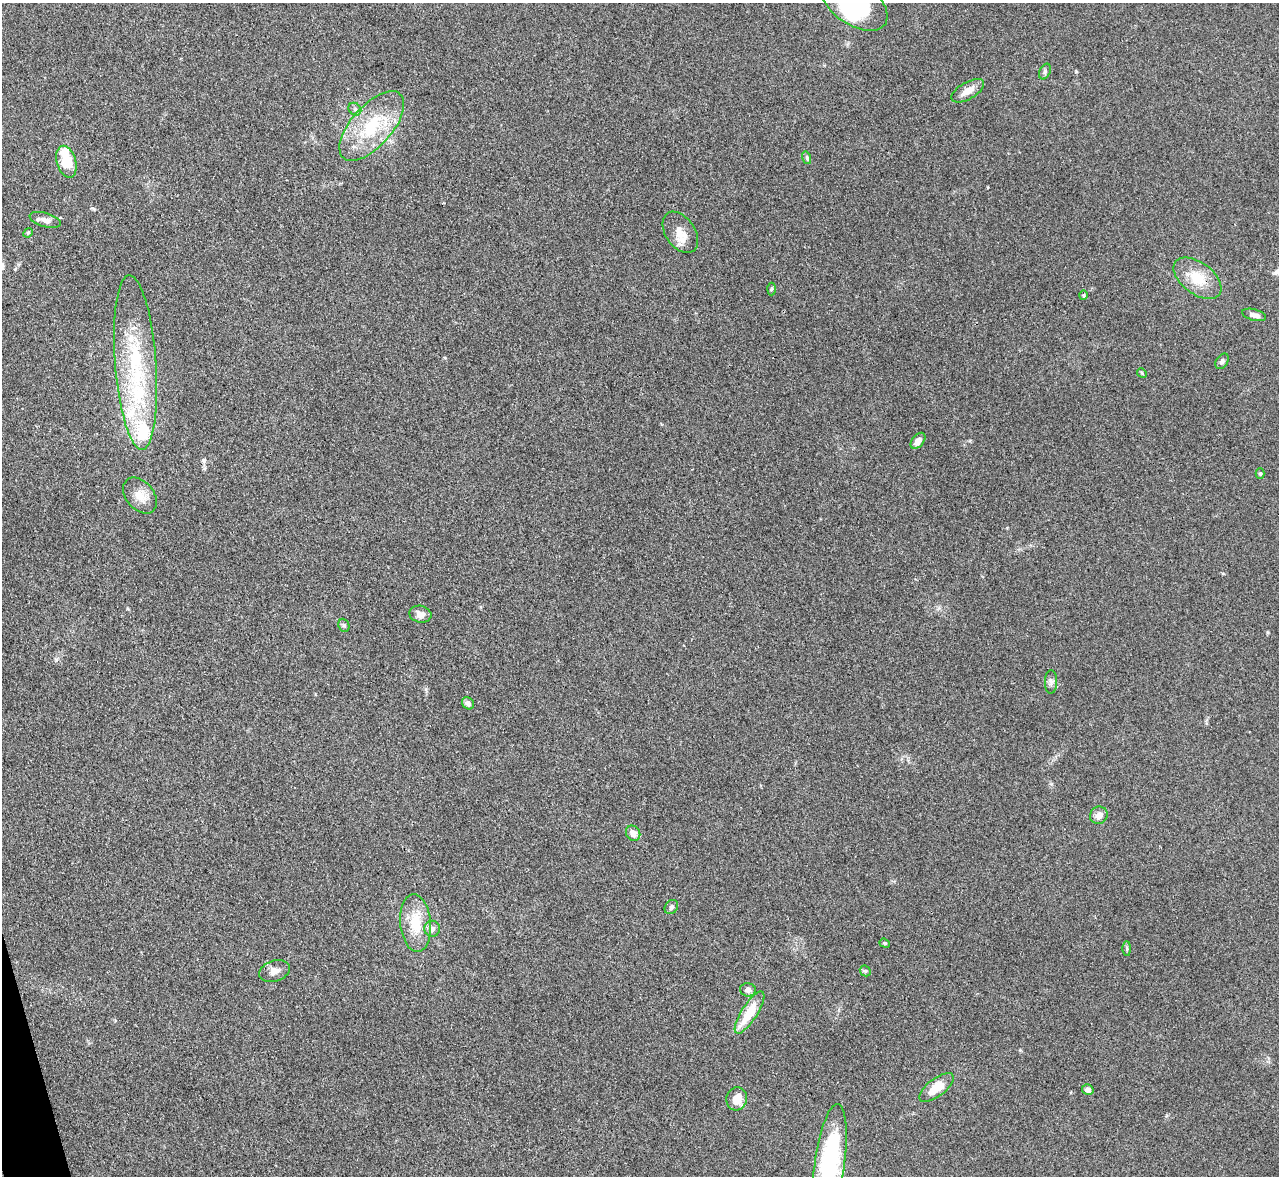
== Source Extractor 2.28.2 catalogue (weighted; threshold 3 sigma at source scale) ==
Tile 7 of 4 x 4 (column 3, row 2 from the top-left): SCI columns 2565-3841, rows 2494-3667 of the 5127 x 5108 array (HDU 1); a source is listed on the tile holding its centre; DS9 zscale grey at full resolution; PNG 1281 x 1178 px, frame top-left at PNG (2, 3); each listed source drawn as its Kron ellipse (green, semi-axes under 4 px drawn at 4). Shown black and unused: <1% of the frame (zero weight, under 3 of 4 exposures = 1% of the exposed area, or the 3 px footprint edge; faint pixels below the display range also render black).
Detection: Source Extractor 2.28.2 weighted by HDU 2 'WHT'; one run over the whole footprint, this tile lists its part. Background 0.334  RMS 0.0099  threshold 0.0443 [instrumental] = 3 sigma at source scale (4.5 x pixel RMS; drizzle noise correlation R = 1.50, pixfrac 1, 0.05/0.05 arcsec/px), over >= 5 px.
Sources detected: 44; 1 inside a brighter object's white glare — neither listed nor drawn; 4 inside a brighter listed object's ellipse — not listed separately; the other 39 listed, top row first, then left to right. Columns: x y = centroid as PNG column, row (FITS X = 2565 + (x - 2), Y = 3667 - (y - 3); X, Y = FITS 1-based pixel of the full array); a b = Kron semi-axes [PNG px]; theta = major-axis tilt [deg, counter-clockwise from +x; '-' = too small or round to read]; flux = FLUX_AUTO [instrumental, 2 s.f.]
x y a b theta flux
854 3 37 21 -34 84
1045 72 8 5 65 2.2
968 91 18 8 30 9.5
355 109 7 5 -46 2.6
372 126 43 20 49 57
807 158 6 4 -73 1.6
66 162 16 9 -74 27
45 220 16 7 -16 5.7
680 232 23 14 -55 14
28 233 5 4 - 1.3
1197 278 27 16 -37 25
771 289 6 4 87 1.4
1083 295 4 4 - 1.1
1254 315 12 5 -15 4.5
1222 361 8 6 56 2.6
136 362 87 20 -86 100
1142 373 5 4 - 1.1
918 441 9 5 50 6.9
1260 473 5 4 - 1.6
140 496 20 14 -50 12
420 614 11 8 -12 5.4
344 625 7 5 -68 1.9
1051 682 12 6 90 3.3
468 703 6 5 - 3.6
1099 815 9 8 - 6.6
633 833 8 6 -58 6.5
671 907 8 6 51 2.2
416 923 29 15 -85 29
432 929 8 8 - 4.9
885 943 5 4 - 1.3
1127 949 7 3 -90 1.4
275 971 16 10 18 7.3
865 971 6 5 - 1.4
748 990 8 6 -8 4
749 1013 24 8 58 26
937 1088 20 9 37 20
1088 1090 6 5 - 4.9
737 1099 11 10 - 13
830 1163 60 15 82 130
Isophote crosses this tile's border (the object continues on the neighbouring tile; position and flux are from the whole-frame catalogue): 2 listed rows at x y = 854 3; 830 1163